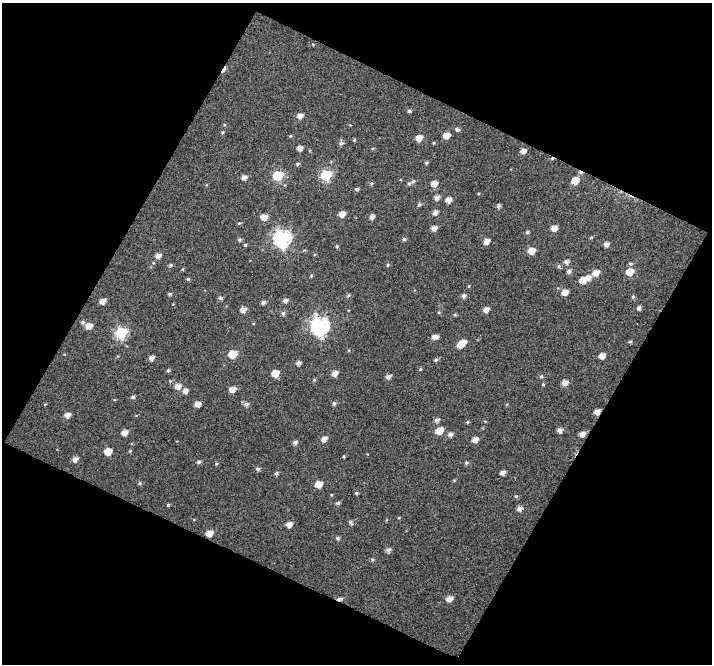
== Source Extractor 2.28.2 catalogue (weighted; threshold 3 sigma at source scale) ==
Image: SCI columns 1-710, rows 33-694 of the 710 x 720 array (HDU 1 of 3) = the unmasked area's bounding box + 8 px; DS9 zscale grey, full resolution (1 PNG px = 1 image px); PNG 714 x 666 px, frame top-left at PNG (2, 3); no overlay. Shown black and unused: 47% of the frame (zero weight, under 5 of 10 exposures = <1% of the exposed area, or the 3 px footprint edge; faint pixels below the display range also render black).
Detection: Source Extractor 2.28.2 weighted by HDU 2 'WHT'. Background 0.00928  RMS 0.075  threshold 0.306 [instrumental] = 3 sigma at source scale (4.09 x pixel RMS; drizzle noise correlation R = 1.36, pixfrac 0.8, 0.0396/0.0396 arcsec/px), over >= 5 px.
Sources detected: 141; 3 cosmic-ray / hot-pixel residue — not listed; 1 inside a brighter listed object's ellipse — not listed separately; the other 137 listed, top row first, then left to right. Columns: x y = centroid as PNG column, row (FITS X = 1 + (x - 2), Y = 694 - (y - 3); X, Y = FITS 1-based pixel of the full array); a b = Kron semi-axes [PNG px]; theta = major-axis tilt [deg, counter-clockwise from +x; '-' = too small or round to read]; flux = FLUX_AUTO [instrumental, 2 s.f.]
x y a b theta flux
409 111 5 4 - 14
300 116 6 5 - 40
458 130 7 5 -26 15
222 132 5 4 - 8.7
446 135 5 5 - 65
291 136 4 4 - 7.9
419 138 6 5 - 67
354 140 4 3 - 8.1
341 143 6 5 - 20
300 148 5 4 - 39
523 151 5 5 - 38
426 163 5 4 - 8.4
297 164 5 4 - 11
326 175 6 6 - 540
278 176 6 5 - 400
244 177 6 5 - 32
413 181 7 4 48 13
575 181 6 5 - 130
371 183 5 5 - 10
434 183 6 5 - 50
357 189 4 4 - 13
436 198 6 5 - 28
448 200 5 5 - 47
419 205 6 5 - 14
498 206 5 4 - 20
435 212 6 5 - 31
342 214 5 5 - 52
264 217 6 5 - 54
372 217 5 5 - 28
239 223 5 4 - 9.2
434 228 5 5 - 38
554 228 5 4 - 56
527 232 5 4 - 11
591 237 4 4 - 8.1
282 238 8 7 - 1900
404 239 5 4 - 12
239 240 5 5 - 12
486 241 5 5 - 49
606 244 5 4 - 30
245 245 4 4 - 8.5
337 246 4 3 - 8.5
531 251 6 5 - 82
158 256 6 5 - 36
566 262 6 5 - 23
630 264 5 5 - 14
170 265 5 4 - 13
388 265 4 4 - 8.5
559 266 6 5 - 12
569 271 6 5 - 21
630 272 6 5 - 100
595 273 7 5 35 66
311 276 5 4 - 8.2
588 278 6 5 - 41
188 279 4 4 - 9.8
583 280 6 5 - 78
565 292 5 5 - 62
170 294 4 4 - 12
348 295 5 5 - 12
463 296 5 5 - 20
633 297 5 4 - 12
221 298 5 5 - 17
102 301 5 5 - 42
285 301 5 5 - 24
263 302 4 4 - 19
639 308 5 5 - 17
243 310 6 5 - 43
486 310 5 5 - 42
439 312 5 3 - 5.7
283 313 6 5 - 16
455 315 4 4 - 7.8
83 322 5 5 - 13
89 326 6 5 - 58
320 326 8 8 - 2400
121 333 7 6 - 660
435 337 6 4 4 38
630 342 5 4 - 10
461 344 9 5 37 100
233 354 6 5 - 180
602 356 5 4 - 52
151 358 5 4 - 30
436 360 5 5 - 11
298 363 5 4 - 25
420 369 5 4 - 7.4
168 371 5 4 - 10
275 373 6 5 - 90
335 373 6 5 - 46
388 376 5 5 - 29
541 376 5 4 - 10
314 380 5 5 - 8.9
170 381 5 5 - 8.1
565 382 6 5 - 48
178 386 6 6 - 53
232 389 6 5 - 54
185 391 6 5 - 33
133 397 5 4 - 12
334 403 5 5 - 14
45 404 4 3 - 5.1
197 404 5 4 - 47
246 404 5 5 - 23
597 412 5 4 - 46
67 415 6 5 - 41
437 420 6 5 - 22
467 422 5 4 - 9
560 430 5 5 - 32
439 431 7 5 30 98
124 432 5 5 - 48
450 434 6 5 - 24
582 434 5 4 - 39
324 439 6 5 - 41
475 440 5 5 - 48
295 442 5 5 - 22
108 451 6 5 - 110
130 451 5 4 - 7.6
344 456 4 3 - 6.2
75 459 5 5 - 35
199 462 5 4 - 13
466 463 5 5 - 12
216 464 4 4 - 7.5
258 469 6 5 - 16
503 472 5 4 - 28
276 473 5 4 - 13
140 483 6 4 1 11
319 484 6 5 - 93
356 493 4 3 - 9.4
516 496 5 5 - 8.9
338 503 5 4 - 14
168 505 4 3 - 10
519 508 6 5 - 28
399 518 4 3 - 5.3
351 522 7 4 -68 16
289 524 6 5 - 49
209 533 6 5 - 69
338 538 5 5 - 13
388 550 6 5 - 25
372 560 5 5 - 11
449 598 6 5 - 50
339 599 6 4 -5 27
Overlapping masked pixels (flux is a lower limit): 3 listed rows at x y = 597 412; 209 533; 339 599